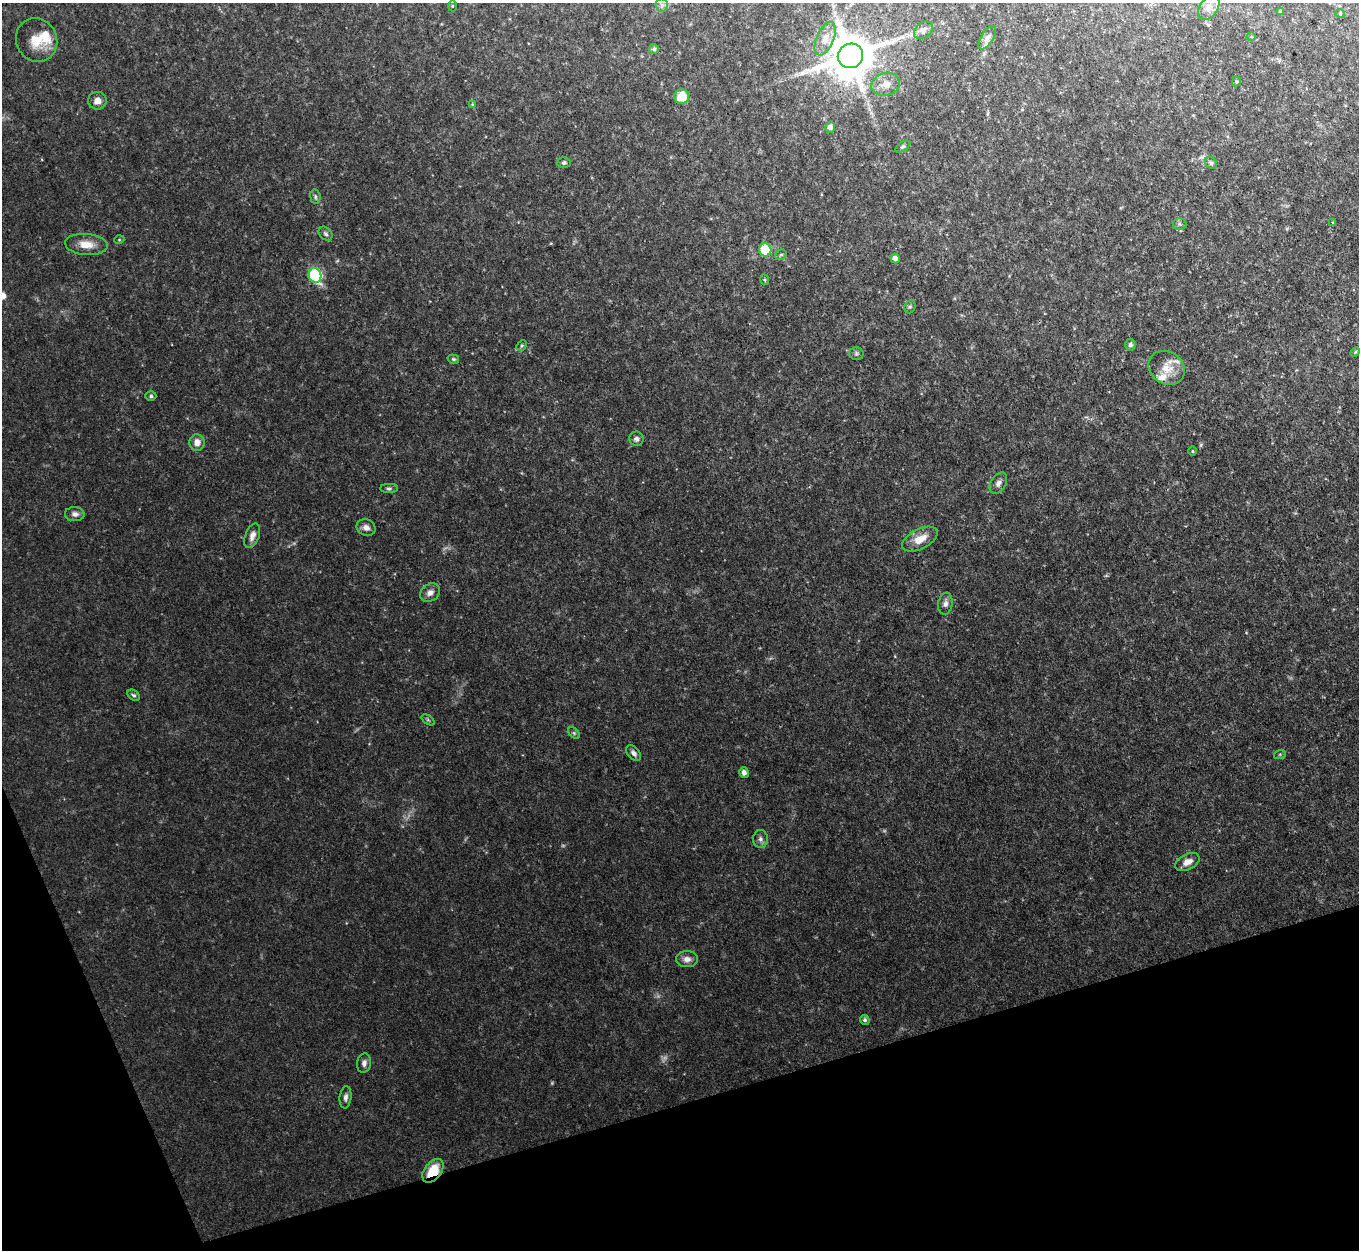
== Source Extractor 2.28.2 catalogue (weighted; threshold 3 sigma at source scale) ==
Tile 14 of 4 x 4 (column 2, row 4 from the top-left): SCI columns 1360-2716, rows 278-1525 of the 5431 x 5416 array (HDU 1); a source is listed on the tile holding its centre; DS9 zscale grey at full resolution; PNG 1361 x 1252 px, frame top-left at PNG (2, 3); each listed source drawn as its Kron ellipse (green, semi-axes under 4 px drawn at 4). Shown black and unused: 15% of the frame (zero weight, under 3 of 4 exposures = <1% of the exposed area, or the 3 px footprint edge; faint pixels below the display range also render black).
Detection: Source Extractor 2.28.2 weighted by HDU 2 'WHT'; one run over the whole footprint, this tile lists its part. Background 0.0864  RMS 0.0076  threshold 0.034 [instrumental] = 3 sigma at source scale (4.5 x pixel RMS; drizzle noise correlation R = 1.50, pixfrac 1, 0.05/0.05 arcsec/px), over >= 5 px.
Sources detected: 69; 1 too faint to see at this stretch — neither listed nor drawn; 4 inside a brighter listed object's ellipse — not listed separately; the other 64 listed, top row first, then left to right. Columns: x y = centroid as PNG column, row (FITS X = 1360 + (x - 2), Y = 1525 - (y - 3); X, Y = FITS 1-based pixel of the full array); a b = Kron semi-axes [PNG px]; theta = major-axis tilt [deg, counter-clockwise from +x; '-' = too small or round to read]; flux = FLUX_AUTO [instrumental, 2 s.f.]
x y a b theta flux
662 5 6 6 - 2.2
452 6 5 3 - 0.72
1209 8 13 9 55 4.9
1280 11 4 3 - 1.3
1340 13 4 4 - 0.79
923 30 10 7 41 3
1251 37 4 3 - 0.62
987 38 13 6 59 3.4
825 39 18 8 67 7.9
37 40 22 20 -63 16
654 49 5 5 - 1.2
850 56 13 12 - 3400
1236 81 5 4 - 1
886 84 14 11 16 7.2
682 97 7 7 - 15
97 101 9 9 - 5.1
472 104 4 3 - 0.61
830 127 6 5 - 3.4
903 146 8 4 33 1.4
564 163 6 5 - 1.7
1211 163 6 5 - 1.4
315 197 7 5 -83 1.5
1333 223 3 3 - 0.8
1179 224 7 6 - 1.6
325 234 8 6 -46 1.7
119 240 5 3 - 0.62
86 244 21 10 -5 9.8
765 250 6 6 - 28
781 255 6 5 - 1.2
895 259 5 4 - 3.2
315 275 7 6 - 88
765 280 5 3 - 0.8
910 307 7 5 68 1.3
1130 345 6 5 - 1.8
522 346 6 4 45 0.95
1355 352 5 3 - 0.83
856 354 7 6 - 1.5
453 359 6 4 -15 1
1167 368 19 16 -34 13
151 396 5 4 - 1.3
636 439 7 7 - 2.2
197 443 8 7 - 5.6
1193 451 4 3 - 0.68
998 483 11 7 58 3.4
389 488 9 4 1 1.5
75 514 10 7 -1 3.4
366 527 9 8 - 3.6
252 536 13 7 70 4.3
920 539 19 10 27 10
430 593 11 8 36 4.1
945 604 11 7 81 3.2
134 695 7 4 -37 1.3
428 720 7 4 -36 1.1
574 733 7 4 -45 1.1
634 753 9 6 -48 2.6
1280 754 6 4 18 0.98
744 773 5 4 - 3.2
760 839 9 7 -87 2.6
1187 862 13 8 26 5.5
687 959 11 8 0 4.3
865 1020 5 4 - 1.7
364 1063 10 7 81 3.3
345 1097 11 6 84 2.7
433 1171 13 8 51 20
Overlapping masked pixels (flux is a lower limit): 1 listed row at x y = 433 1171